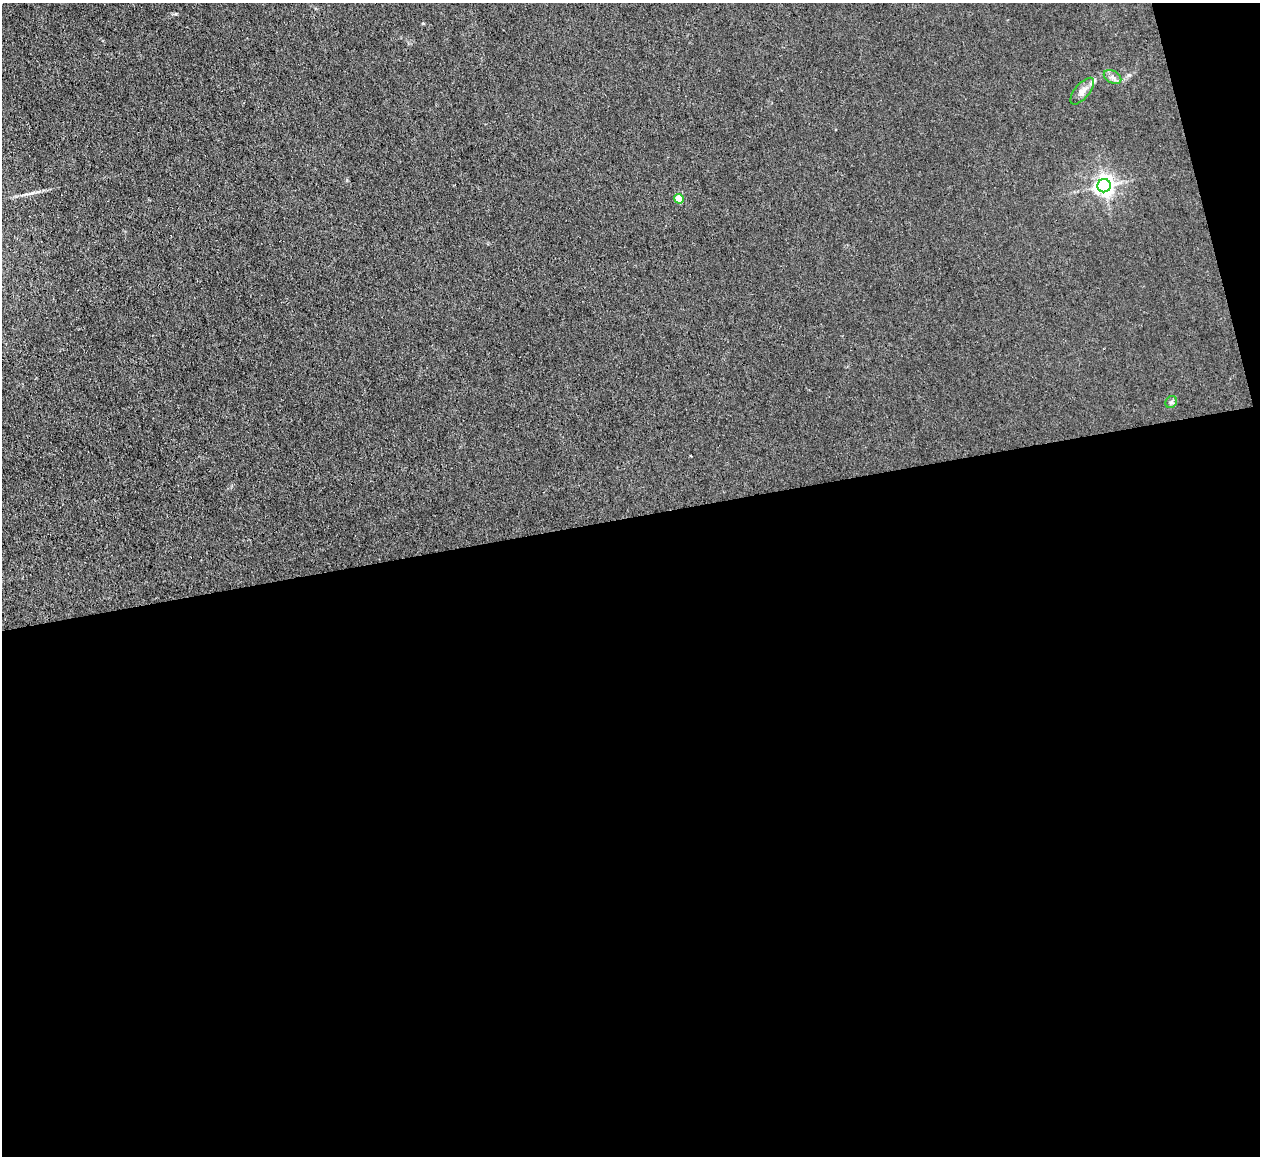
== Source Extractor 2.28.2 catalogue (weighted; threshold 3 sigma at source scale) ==
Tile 16 of 4 x 4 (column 4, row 4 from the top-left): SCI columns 3773-5030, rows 136-1289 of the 5030 x 5006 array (HDU 1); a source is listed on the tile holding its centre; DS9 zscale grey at full resolution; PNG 1262 x 1158 px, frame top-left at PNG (2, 3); each listed source drawn as its Kron ellipse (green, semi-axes under 4 px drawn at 4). Shown black and unused: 57% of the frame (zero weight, under 3 of 4 exposures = <1% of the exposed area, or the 3 px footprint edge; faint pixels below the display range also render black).
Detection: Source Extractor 2.28.2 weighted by HDU 2 'WHT'; one run over the whole footprint, this tile lists its part. Background 0.0222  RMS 0.0058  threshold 0.0259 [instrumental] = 3 sigma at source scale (4.5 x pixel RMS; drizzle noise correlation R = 1.50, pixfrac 1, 0.05/0.05 arcsec/px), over >= 5 px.
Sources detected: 6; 1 inside a brighter listed object's ellipse — not listed separately; the other 5 listed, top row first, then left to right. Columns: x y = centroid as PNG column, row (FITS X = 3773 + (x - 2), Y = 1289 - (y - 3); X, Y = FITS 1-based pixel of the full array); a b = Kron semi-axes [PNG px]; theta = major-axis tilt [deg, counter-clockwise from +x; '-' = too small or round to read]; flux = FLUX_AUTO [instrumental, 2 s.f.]
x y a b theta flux
1113 77 9 6 -28 2
1082 91 16 7 50 3.2
1104 186 7 6 - 300
679 199 5 4 - 14
1171 402 6 5 - 1.2